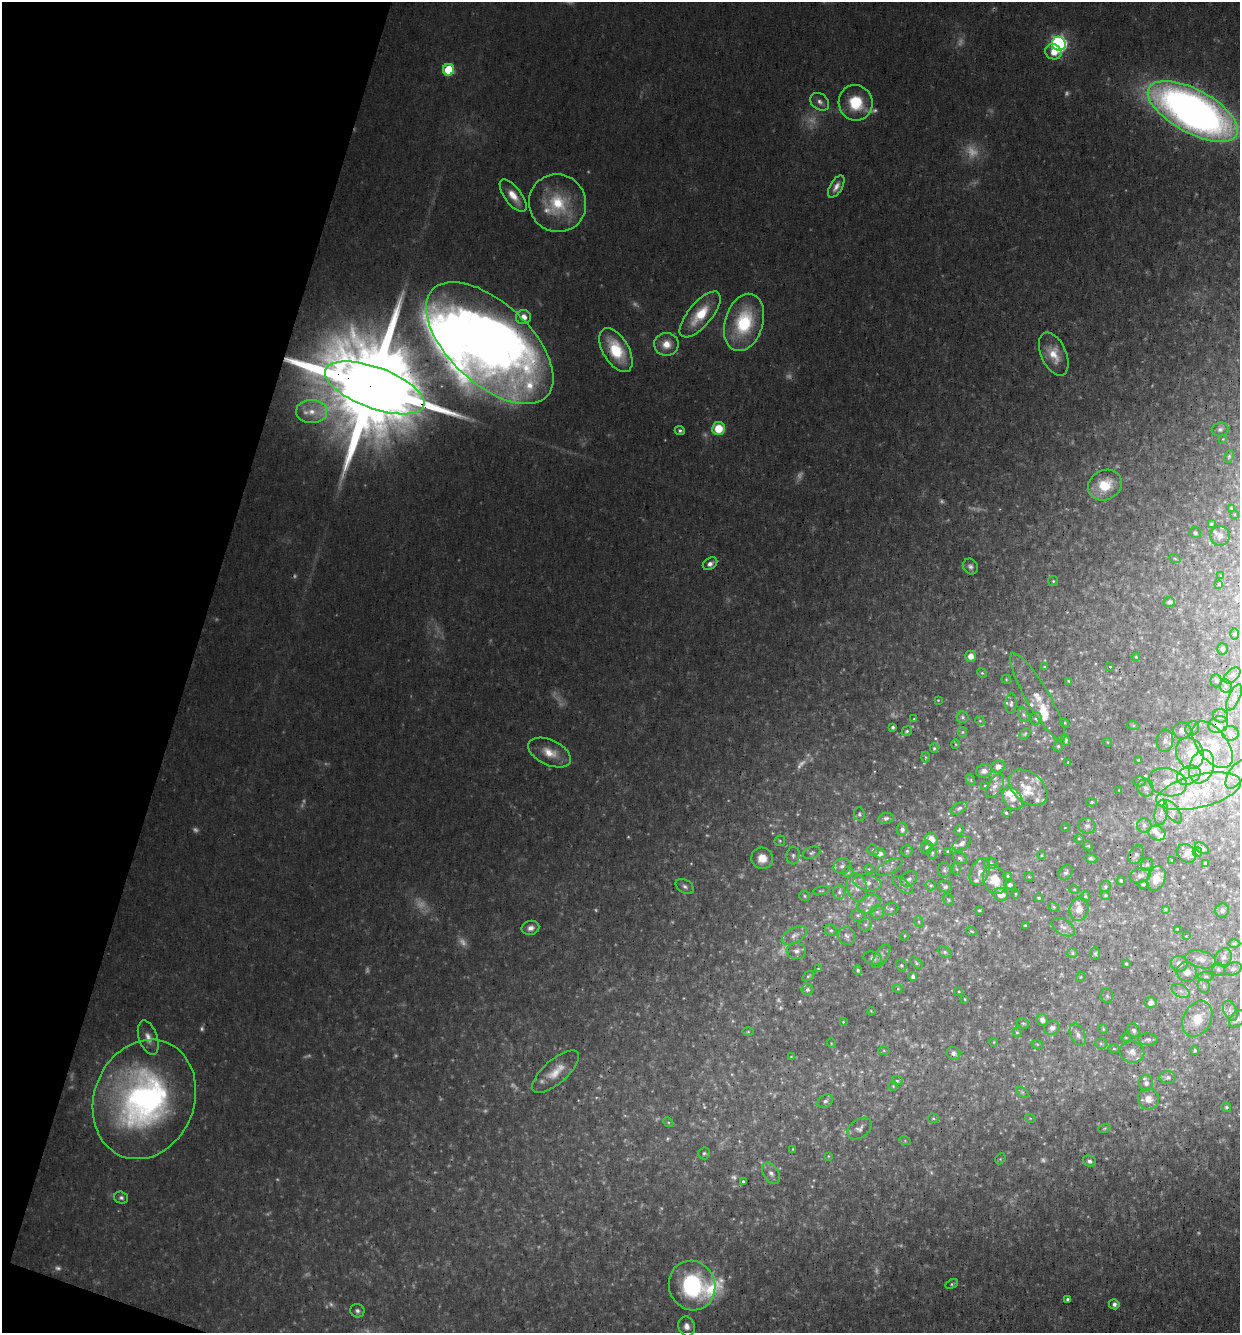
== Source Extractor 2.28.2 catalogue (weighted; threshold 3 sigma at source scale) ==
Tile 9 of 4 x 4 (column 1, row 3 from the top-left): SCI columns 128-1365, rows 1331-2661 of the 5334 x 5322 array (HDU 1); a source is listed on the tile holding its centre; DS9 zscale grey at full resolution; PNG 1242 x 1335 px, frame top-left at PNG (2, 2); each listed source drawn as its Kron ellipse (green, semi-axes under 4 px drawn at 4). Shown black and unused: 16% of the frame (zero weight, under 3 of 4 exposures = <1% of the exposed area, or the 3 px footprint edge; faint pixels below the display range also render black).
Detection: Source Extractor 2.28.2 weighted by HDU 2 'WHT'; one run over the whole footprint, this tile lists its part. Background 0.0548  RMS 0.0052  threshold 0.0234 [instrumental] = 3 sigma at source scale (4.5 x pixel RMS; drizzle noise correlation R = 1.50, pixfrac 1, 0.05/0.05 arcsec/px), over >= 5 px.
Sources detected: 403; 70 too faint to see at this stretch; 2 inside a brighter object's white glare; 1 long thin detection or spike segment (spike, bleed or trail) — neither listed nor drawn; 56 inside a brighter listed object's ellipse — not listed separately; the other 274 listed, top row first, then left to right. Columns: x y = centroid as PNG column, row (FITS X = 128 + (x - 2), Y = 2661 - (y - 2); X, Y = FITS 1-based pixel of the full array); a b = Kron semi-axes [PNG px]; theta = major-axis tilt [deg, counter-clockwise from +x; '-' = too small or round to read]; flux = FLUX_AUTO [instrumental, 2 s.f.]
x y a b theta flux
1059 44 7 7 - 170
1053 52 8 7 - 6.9
448 70 6 5 - 27
820 102 10 8 -39 2.6
856 103 18 17 - 19
1193 111 50 21 -28 470
836 187 12 6 59 3.4
513 196 19 8 -53 8.2
557 203 29 28 - 29
700 314 28 12 49 19
523 317 7 7 - 6.1
744 322 29 19 73 40
490 343 78 40 -43 520
666 344 12 11 - 7.7
616 350 24 13 -60 26
1054 354 23 12 -66 10
375 388 52 20 -20 19000
312 411 15 11 -1 8.2
718 429 6 6 - 15
1220 429 8 7 - 1.5
680 431 5 4 - 1.4
1223 439 3 3 - 0.37
1229 456 6 4 65 0.79
1105 485 17 15 29 17
1232 508 3 3 - 0.62
1234 514 4 3 - 0.39
1211 524 4 3 - 0.86
1195 533 6 5 - 1.2
1220 536 10 9 - 2.5
1175 559 6 3 -21 0.66
710 564 8 5 33 2.5
970 566 8 7 - 2.1
1221 576 4 3 - 0.41
1053 581 5 5 - 0.83
1219 584 4 4 - 0.62
1169 602 5 5 - 1.7
1235 634 6 4 89 0.69
1223 649 6 5 - 1.3
970 656 5 5 - 4.7
1136 657 4 3 - 0.57
1044 667 4 4 - 0.55
1110 667 3 2 - 0.71
982 673 5 4 - 0.65
1232 675 10 6 42 1.9
1006 679 4 4 - 0.57
1069 681 4 3 - 0.72
1216 681 6 5 - 1
1226 686 6 6 - 1.3
1038 697 50 11 -59 11
1234 697 14 6 64 2.1
938 700 3 3 - 0.42
1011 704 10 5 87 1.6
1024 715 8 5 -61 1.3
1220 716 7 6 - 1.5
963 717 6 5 - 1.2
914 719 3 3 - 0.45
1036 719 6 6 - 1.3
980 721 5 4 - 0.59
1065 723 5 3 - 0.5
1133 725 6 4 -18 0.75
1218 725 10 8 23 3.5
893 727 4 3 - 1.2
1192 728 7 6 - 1.6
907 731 5 4 - 0.96
1182 731 9 8 - 3.5
962 732 5 4 - 0.76
1230 733 8 7 - 2
1025 734 7 4 46 0.8
1065 740 6 4 -75 1.1
1165 741 11 8 84 2.9
1107 742 4 3 - 0.44
955 744 5 3 - 0.51
1212 745 27 15 -53 14
1058 746 5 5 - 0.93
934 748 5 4 - 0.76
550 753 23 12 -25 9.9
1190 753 16 13 -66 8.9
925 757 5 3 - 0.65
1138 760 3 3 - 0.49
1068 762 3 3 - 0.4
998 766 7 6 - 3.7
1202 767 17 12 70 11
984 771 8 6 10 2.5
1236 774 16 7 58 3.9
1189 775 12 9 26 5.1
971 780 6 4 -73 0.72
1139 781 6 5 - 0.96
1168 782 19 13 -16 9.4
985 786 4 3 - 0.42
995 786 14 7 59 3.2
1028 788 22 14 -40 10
1145 788 9 8 - 2.4
1119 790 3 2 - 0.32
1199 791 43 16 14 28
1013 799 12 8 -53 5.5
1092 802 5 4 - 0.74
959 808 9 5 30 1.4
1161 812 13 6 80 3
1173 812 13 6 -55 2.8
1006 813 4 3 - 0.71
859 814 7 5 -81 1
886 818 8 5 11 1.4
1144 825 7 7 - 1.8
1087 826 8 8 - 1.9
1065 828 4 3 - 0.35
902 829 6 5 - 1.8
959 830 5 4 - 0.67
1157 833 9 7 -25 2.8
1079 838 5 3 - 0.48
931 839 7 6 - 6.5
780 841 5 5 - 0.91
962 843 10 6 33 2
1088 846 5 4 - 0.62
927 847 7 6 - 1.3
1202 848 8 5 -34 1.8
873 850 6 5 - 0.92
907 851 5 5 - 0.92
948 851 3 3 - 0.61
1197 852 5 4 - 0.74
812 853 9 6 22 1.5
879 853 6 5 - 3
932 853 6 5 - 0.97
1187 853 10 8 -41 4
1041 855 4 3 - 0.45
1136 855 10 6 60 1.7
793 856 9 6 86 1.8
762 858 11 10 - 7.7
960 858 7 5 -30 1.4
1091 858 6 4 -6 1
1172 861 3 3 - 0.66
991 863 7 5 1 1.3
1206 863 4 3 - 1.4
1147 864 7 5 55 1.3
842 866 8 7 - 2.3
889 867 14 6 27 2.6
869 869 4 4 - 0.74
957 869 5 4 - 0.67
944 870 8 6 -89 1.4
848 872 6 5 - 1.3
980 872 14 9 65 4
1066 872 8 6 58 1.5
1007 876 4 4 - 0.64
1140 876 10 7 11 2.9
1029 877 4 4 - 0.64
1156 878 13 9 69 8.5
909 879 9 6 38 2.1
995 880 15 11 -70 13
1121 881 4 3 - 0.9
867 882 14 8 -12 4.7
1143 884 5 4 - 1
902 885 12 5 -38 2.4
931 885 5 5 - 0.93
1010 885 5 5 - 1.7
685 887 10 6 -29 1.9
945 887 7 5 -19 1.3
1105 887 6 5 - 1
857 888 14 10 -75 4.7
1074 889 5 3 - 0.52
821 891 8 3 10 0.58
839 892 7 6 - 1.8
1001 894 7 6 - 5.9
1016 894 5 3 - 0.6
1105 895 5 4 - 0.93
804 896 5 5 - 0.8
1085 896 5 4 - 0.83
1039 898 4 4 - 0.86
948 900 6 4 -60 0.89
869 904 12 8 27 4.2
1054 907 6 4 -27 0.75
891 909 7 6 - 1.7
1079 909 12 9 75 5
1165 909 4 4 - 0.67
979 910 3 3 - 0.62
1222 910 7 6 - 1.8
877 912 6 6 - 1.8
858 915 7 6 - 1.3
919 922 5 3 - 0.63
865 925 7 6 - 1.3
1025 925 3 3 - 0.56
1063 927 13 7 -30 3.1
530 928 9 7 13 3.5
1178 929 4 3 - 0.57
831 930 6 5 - 1
972 931 5 3 - 0.53
794 935 14 7 29 3.2
847 936 9 8 - 2.3
904 936 4 3 - 0.45
1186 936 3 2 - 0.38
1234 943 6 4 0 0.74
797 951 9 8 - 2.6
945 952 7 5 -26 1.1
1072 953 5 5 - 1
1095 953 6 5 - 0.96
881 956 14 6 56 2.4
1223 957 9 7 58 2.4
873 958 9 6 -17 2.1
1201 959 15 8 -14 4.5
916 963 7 4 -40 0.86
1126 964 3 3 - 0.59
1179 964 8 7 - 3.5
901 965 6 5 - 1
818 969 4 3 - 0.55
1218 969 7 6 - 1.5
1233 969 9 6 19 1.7
858 970 5 4 - 1
1187 972 10 9 - 4.9
808 976 7 4 35 0.83
1206 976 8 4 0 0.96
913 977 4 4 - 1.7
1080 977 5 3 - 0.42
1204 986 7 6 - 1.3
898 989 5 3 - 0.48
807 990 6 6 - 1.4
959 991 4 2 - 0.4
1181 991 9 6 -27 2.3
1107 996 7 6 - 1.1
965 999 3 2 - 0.45
1151 1002 6 5 - 2.8
871 1011 4 3 - 0.49
1230 1011 11 6 -67 2.3
1197 1019 19 14 62 13
1237 1019 10 6 50 2.1
1042 1020 6 5 - 2.9
843 1022 3 2 - 0.42
1023 1023 6 5 - 1
1052 1028 8 6 20 2.8
1103 1029 5 5 - 0.74
1134 1030 7 6 - 1.7
748 1032 6 4 1 0.67
1017 1032 5 4 - 0.69
1078 1035 11 7 -65 3.1
148 1038 18 9 -71 5.3
1126 1038 5 3 - 0.52
1148 1039 10 6 -2 1.5
994 1042 4 3 - 0.36
831 1043 5 3 - 0.44
1101 1043 6 5 - 1.1
1037 1044 6 3 -18 0.62
1114 1049 6 4 0 0.72
884 1050 6 4 -1 0.77
1195 1050 4 4 - 1.1
1132 1052 12 10 -11 4.5
953 1053 7 6 - 2.2
791 1057 3 3 - 0.4
556 1072 29 12 41 10
1168 1077 8 6 0 2.2
897 1081 6 5 - 1.1
1146 1083 8 7 - 2.6
893 1086 4 4 - 0.65
1022 1092 7 4 -36 0.77
144 1099 61 50 68 200
1148 1099 10 10 - 6.1
825 1101 8 6 32 1.8
1226 1107 5 4 - 0.89
933 1118 5 5 - 0.86
1030 1118 5 3 - 0.51
668 1122 5 4 - 0.78
1104 1128 6 4 20 0.7
860 1129 13 9 37 2.9
905 1141 6 4 -19 0.57
793 1149 4 4 - 0.52
704 1153 6 6 - 1.1
828 1156 3 3 - 0.47
1000 1159 6 4 45 0.63
1089 1161 7 5 -24 2.1
771 1173 11 7 -54 2.8
743 1181 3 3 - 0.91
121 1198 7 6 - 1.6
952 1284 7 4 25 0.88
692 1286 25 23 -68 62
1068 1299 4 3 - 1.4
1114 1304 5 5 - 1.9
357 1311 7 6 - 1.8
687 1326 10 8 -72 3.6
Overlapping masked pixels (flux is a lower limit): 2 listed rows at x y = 1193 111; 375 388
Isophote crosses this tile's border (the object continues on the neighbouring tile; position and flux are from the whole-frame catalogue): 1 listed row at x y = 1193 111